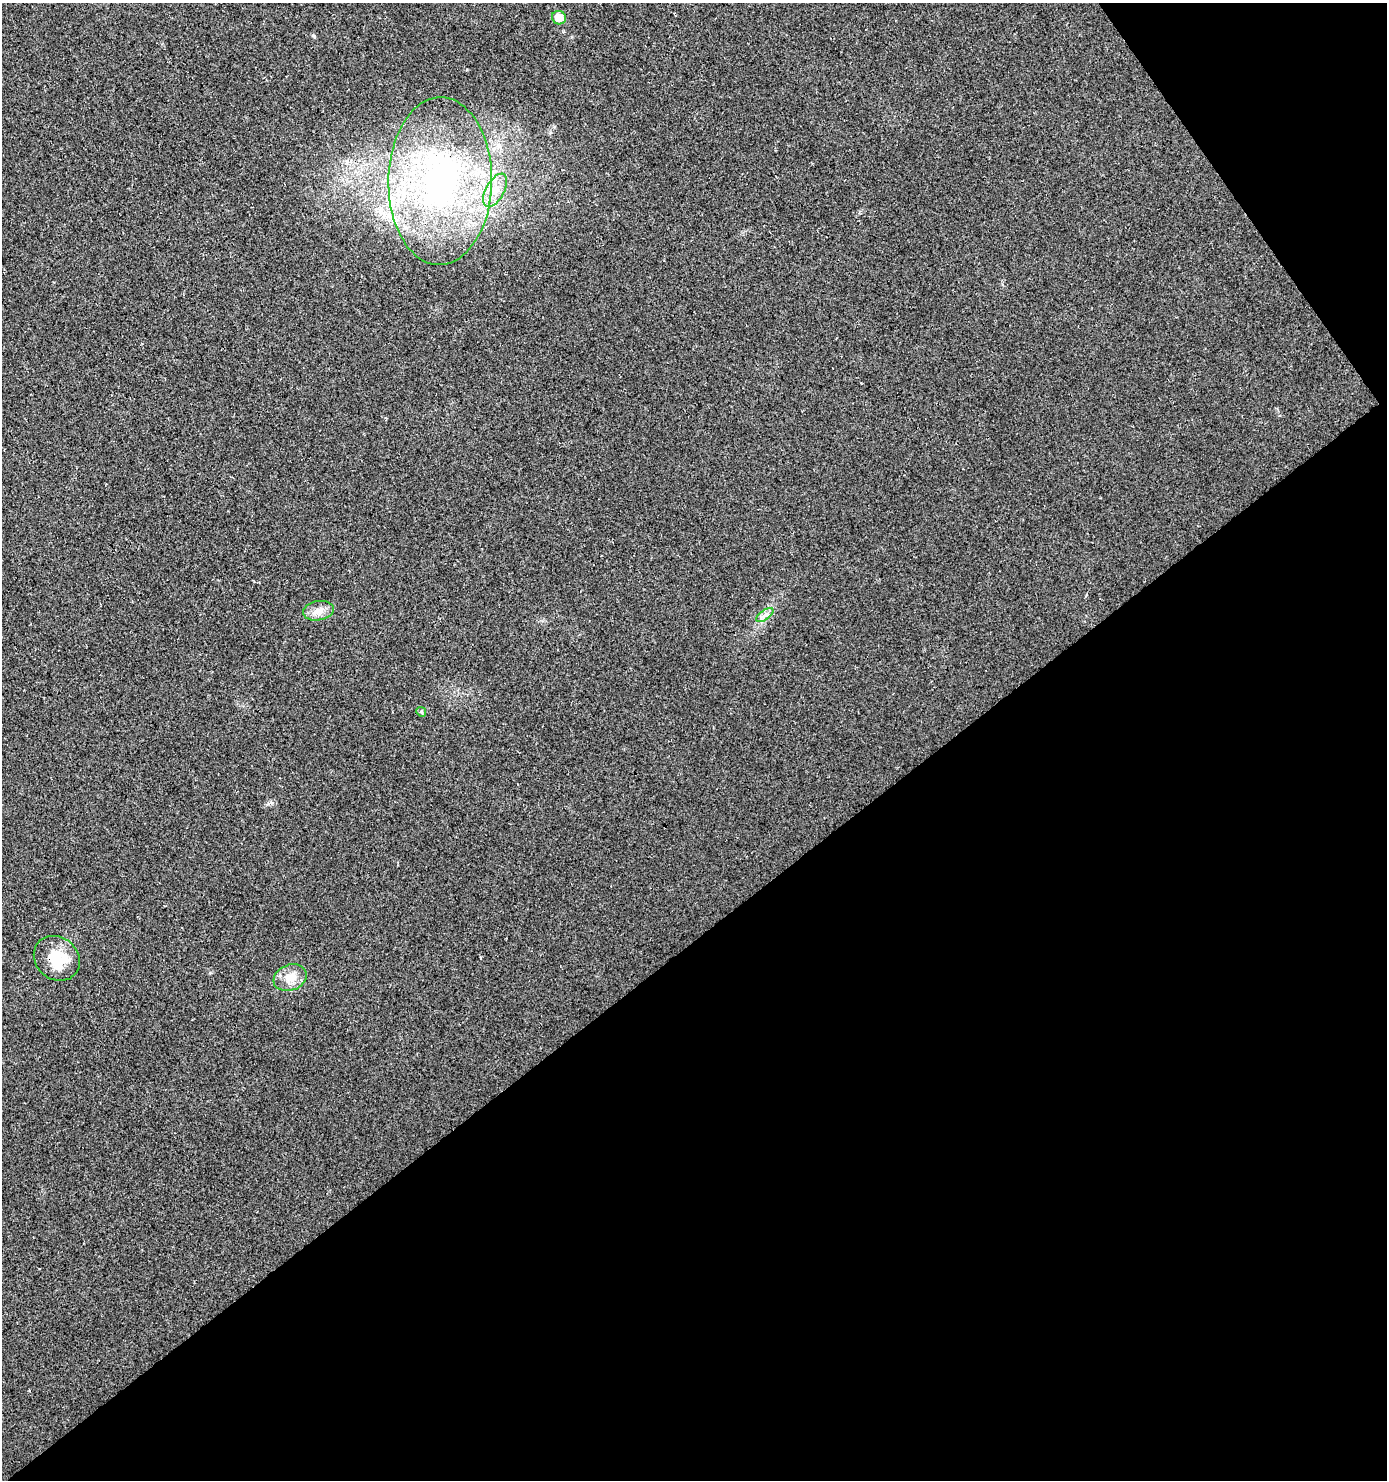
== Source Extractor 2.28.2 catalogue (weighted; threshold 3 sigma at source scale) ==
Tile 12 of 4 x 4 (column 4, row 3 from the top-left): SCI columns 4385-5769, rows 1525-3002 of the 5935 x 6014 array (HDU 1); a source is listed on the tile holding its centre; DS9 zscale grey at full resolution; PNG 1389 x 1482 px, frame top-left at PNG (2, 3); each listed source drawn as its Kron ellipse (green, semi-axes under 4 px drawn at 4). Shown black and unused: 39% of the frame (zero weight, under 3 of 4 exposures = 5% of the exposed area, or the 3 px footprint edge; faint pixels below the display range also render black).
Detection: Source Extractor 2.28.2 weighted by HDU 2 'WHT'; one run over the whole footprint, this tile lists its part. Background 0.0241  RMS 0.007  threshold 0.0313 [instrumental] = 3 sigma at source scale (4.5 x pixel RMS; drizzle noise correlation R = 1.50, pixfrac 1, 0.0396/0.0396 arcsec/px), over >= 5 px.
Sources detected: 8; all 8 listed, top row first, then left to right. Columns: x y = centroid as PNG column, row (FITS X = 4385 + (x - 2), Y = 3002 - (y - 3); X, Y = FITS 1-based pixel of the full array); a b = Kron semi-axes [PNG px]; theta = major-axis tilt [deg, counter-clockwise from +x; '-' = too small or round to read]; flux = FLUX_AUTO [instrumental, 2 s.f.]
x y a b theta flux
559 18 7 6 - 9.8
440 181 84 51 89 210
495 190 18 9 61 9.4
318 611 15 9 8 6.1
765 615 10 5 35 2.7
421 712 5 4 - 0.91
57 958 24 21 -40 24
290 978 17 12 21 9.8
Overlapping masked pixels (flux is a lower limit): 1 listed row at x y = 440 181